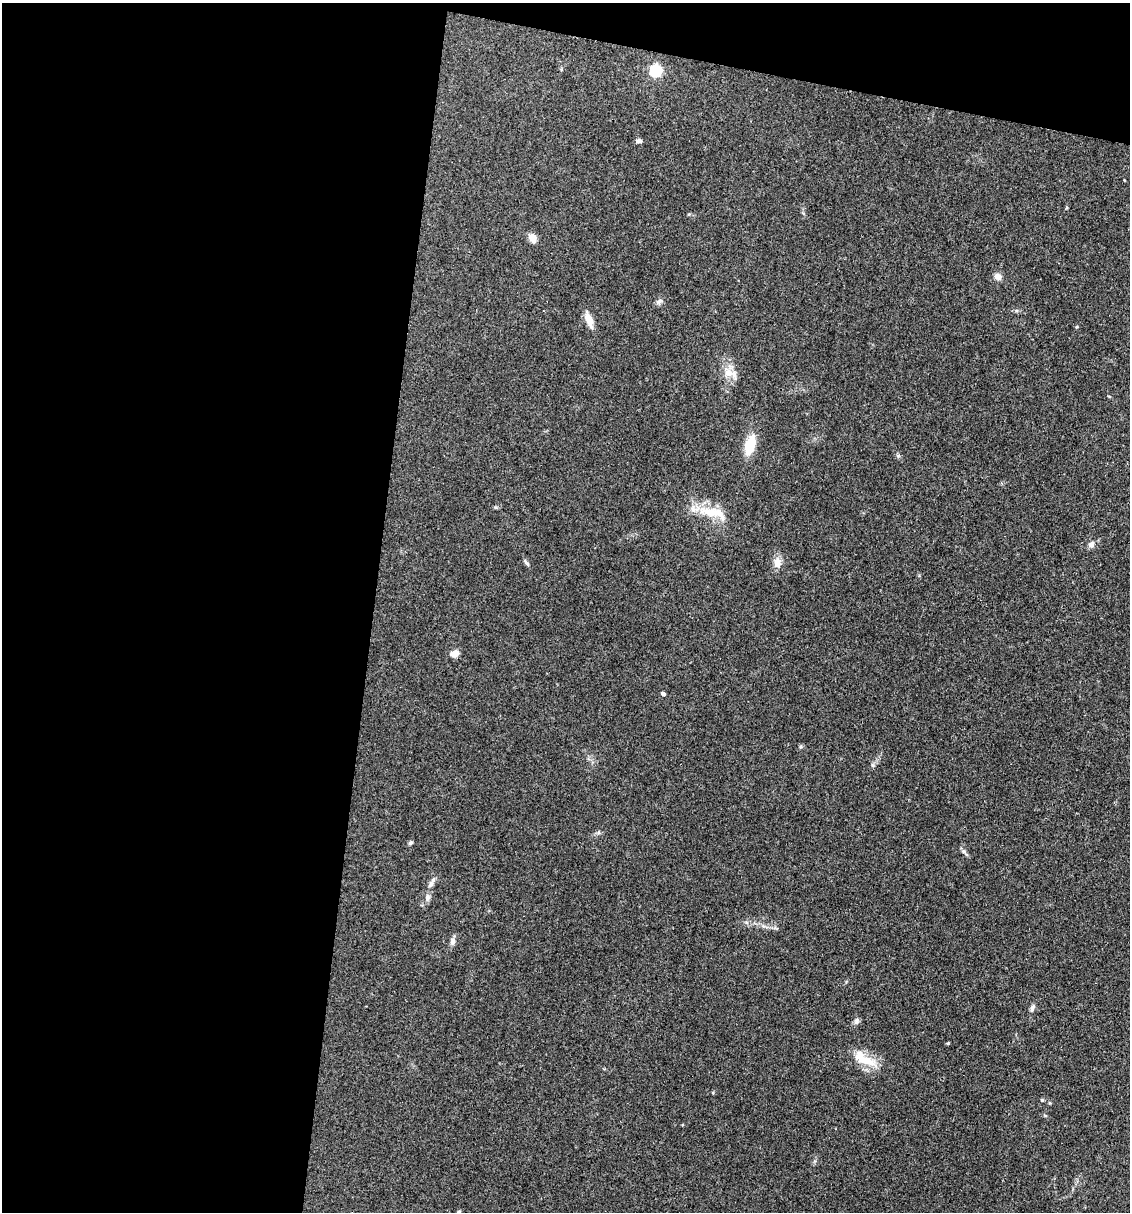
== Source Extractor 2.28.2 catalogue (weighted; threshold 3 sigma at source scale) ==
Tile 1 of 4 x 4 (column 1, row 1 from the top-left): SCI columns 231-1358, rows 3632-4841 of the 4857 x 4841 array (HDU 1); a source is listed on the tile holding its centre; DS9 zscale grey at full resolution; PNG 1132 x 1214 px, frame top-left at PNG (2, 3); no overlay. Shown black and unused: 37% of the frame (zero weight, under 3 of 4 exposures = <1% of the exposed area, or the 3 px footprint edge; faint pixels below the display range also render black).
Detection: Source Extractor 2.28.2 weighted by HDU 2 'WHT'; one run over the whole footprint, this tile lists its part. Background 0.11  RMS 0.0062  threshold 0.0281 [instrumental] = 3 sigma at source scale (4.5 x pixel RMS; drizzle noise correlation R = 1.50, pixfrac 1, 0.05/0.05 arcsec/px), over >= 5 px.
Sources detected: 28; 2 inside a brighter listed object's ellipse — not listed separately; the other 26 listed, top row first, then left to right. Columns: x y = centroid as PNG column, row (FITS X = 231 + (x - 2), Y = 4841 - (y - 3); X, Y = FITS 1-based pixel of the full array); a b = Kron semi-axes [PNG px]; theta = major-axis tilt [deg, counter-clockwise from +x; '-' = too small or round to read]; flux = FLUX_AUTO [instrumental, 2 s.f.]
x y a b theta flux
655 71 6 5 - 80
639 141 7 5 0 1.5
532 238 11 7 -65 4.6
998 276 8 7 - 3.6
659 301 10 5 38 1.8
1016 310 6 4 -19 0.88
589 320 15 7 -68 7.8
728 373 12 11 - 6
750 445 19 9 76 17
710 512 41 11 -22 15
1091 545 9 7 63 2.4
526 563 11 4 -53 1.4
777 563 12 9 86 5.3
455 653 6 5 - 7.9
663 694 4 4 - 1.7
410 843 6 5 - 1.1
963 851 8 5 -31 1.4
431 884 10 7 59 2.4
427 897 11 6 78 2.4
453 941 10 7 82 2.4
1032 1008 12 5 64 1.9
856 1021 8 7 - 1.8
948 1043 5 3 - 0.49
863 1059 35 13 -31 14
1042 1100 5 4 - 0.64
459 1211 5 4 - 0.65